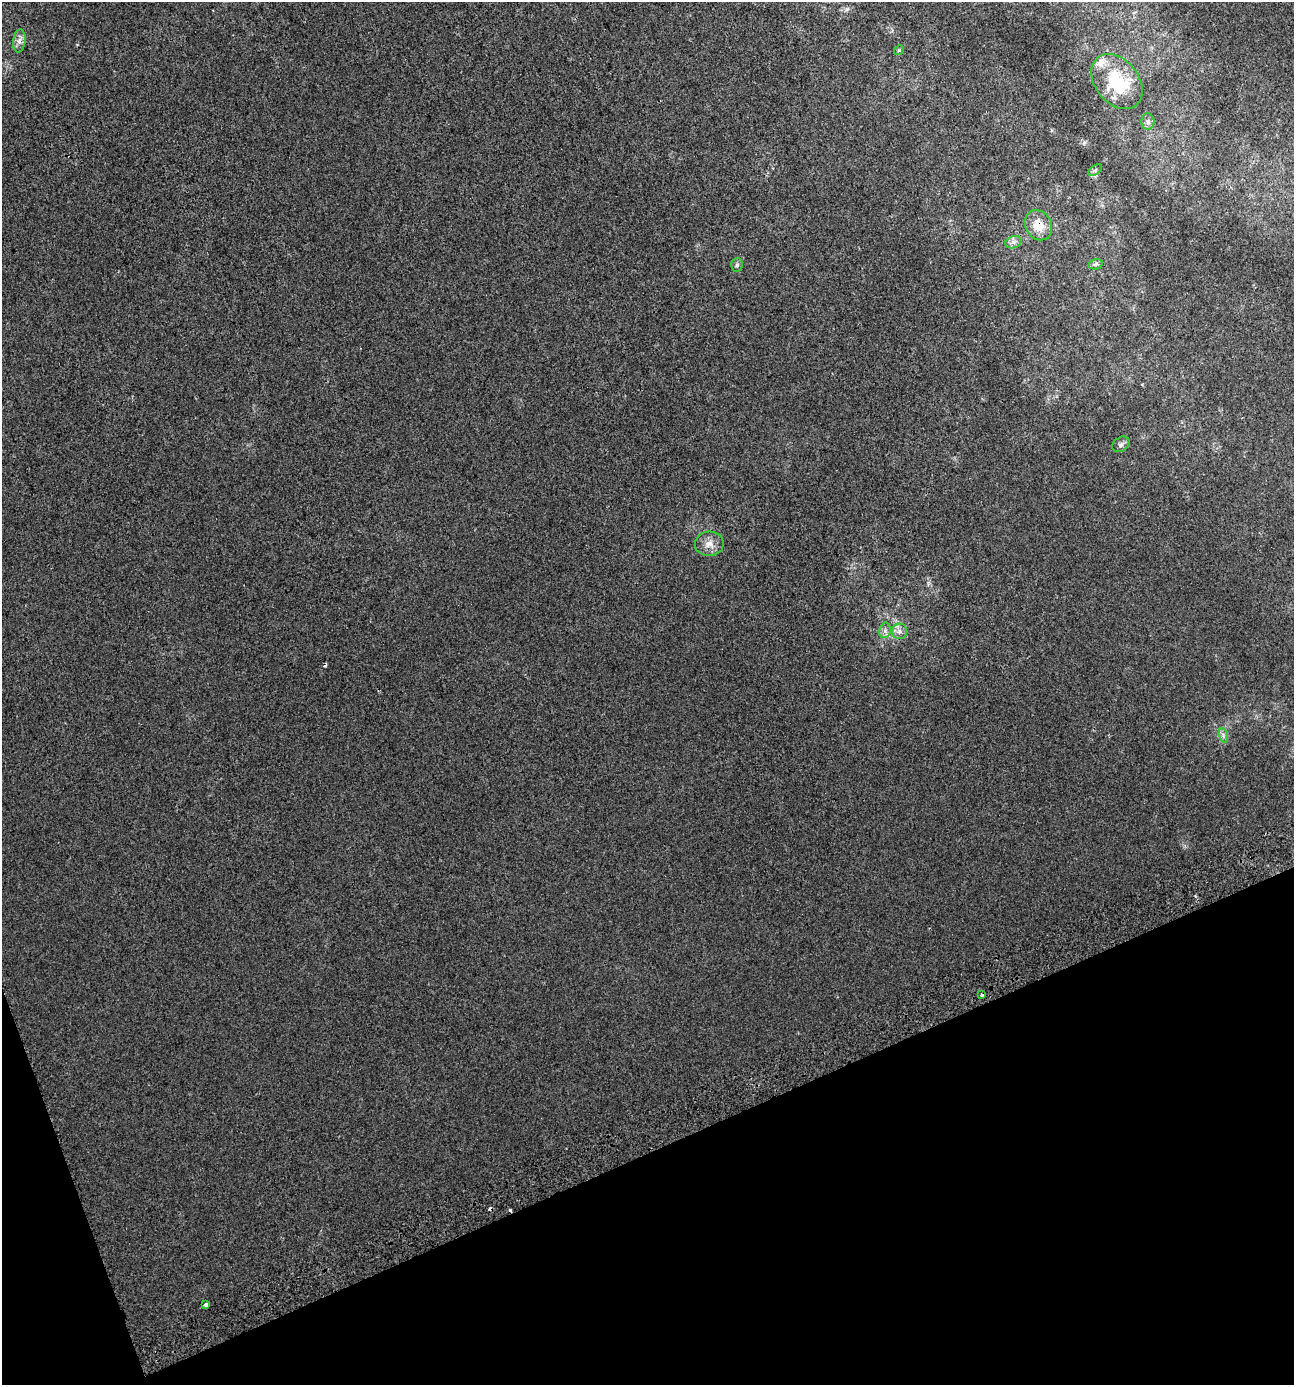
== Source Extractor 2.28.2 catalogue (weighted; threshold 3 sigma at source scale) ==
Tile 14 of 4 x 4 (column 2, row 4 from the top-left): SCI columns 1396-2687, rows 53-1435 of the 5420 x 5628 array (HDU 1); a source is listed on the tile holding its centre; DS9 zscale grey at full resolution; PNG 1296 x 1387 px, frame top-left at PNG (2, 2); each listed source drawn as its Kron ellipse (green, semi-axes under 4 px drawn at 4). Shown black and unused: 19% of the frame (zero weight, under 2 of 3 exposures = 2% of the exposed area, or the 3 px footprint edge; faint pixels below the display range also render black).
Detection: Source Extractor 2.28.2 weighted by HDU 2 'WHT'; one run over the whole footprint, this tile lists its part. Background 0.00187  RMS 0.0055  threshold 0.0245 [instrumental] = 3 sigma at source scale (4.5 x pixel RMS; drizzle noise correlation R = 1.50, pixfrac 1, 0.0396/0.0396 arcsec/px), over >= 5 px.
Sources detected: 21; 4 cosmic-ray / hot-pixel residue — neither listed nor drawn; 1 inside a brighter listed object's ellipse — not listed separately; the other 16 listed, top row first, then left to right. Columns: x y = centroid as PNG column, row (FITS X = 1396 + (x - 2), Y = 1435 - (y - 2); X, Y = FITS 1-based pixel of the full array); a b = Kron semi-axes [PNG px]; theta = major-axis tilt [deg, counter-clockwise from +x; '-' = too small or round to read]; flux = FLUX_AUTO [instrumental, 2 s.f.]
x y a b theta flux
19 41 11 6 83 2.6
899 50 5 4 - 0.72
1117 82 30 21 -51 32
1148 121 8 6 -87 2.1
1095 170 8 4 37 1.1
1038 225 16 13 -58 8.7
1013 242 8 6 19 1.8
1096 264 7 5 13 1.2
737 265 7 5 86 1.2
1121 444 9 7 36 1.8
709 544 14 12 4 5.3
885 630 8 5 79 1.8
899 631 8 7 - 2.5
1223 735 7 4 -72 1.4
982 995 4 3 - 2
205 1304 4 3 - 2.7
Overlapping masked pixels (flux is a lower limit): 1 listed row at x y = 1038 225